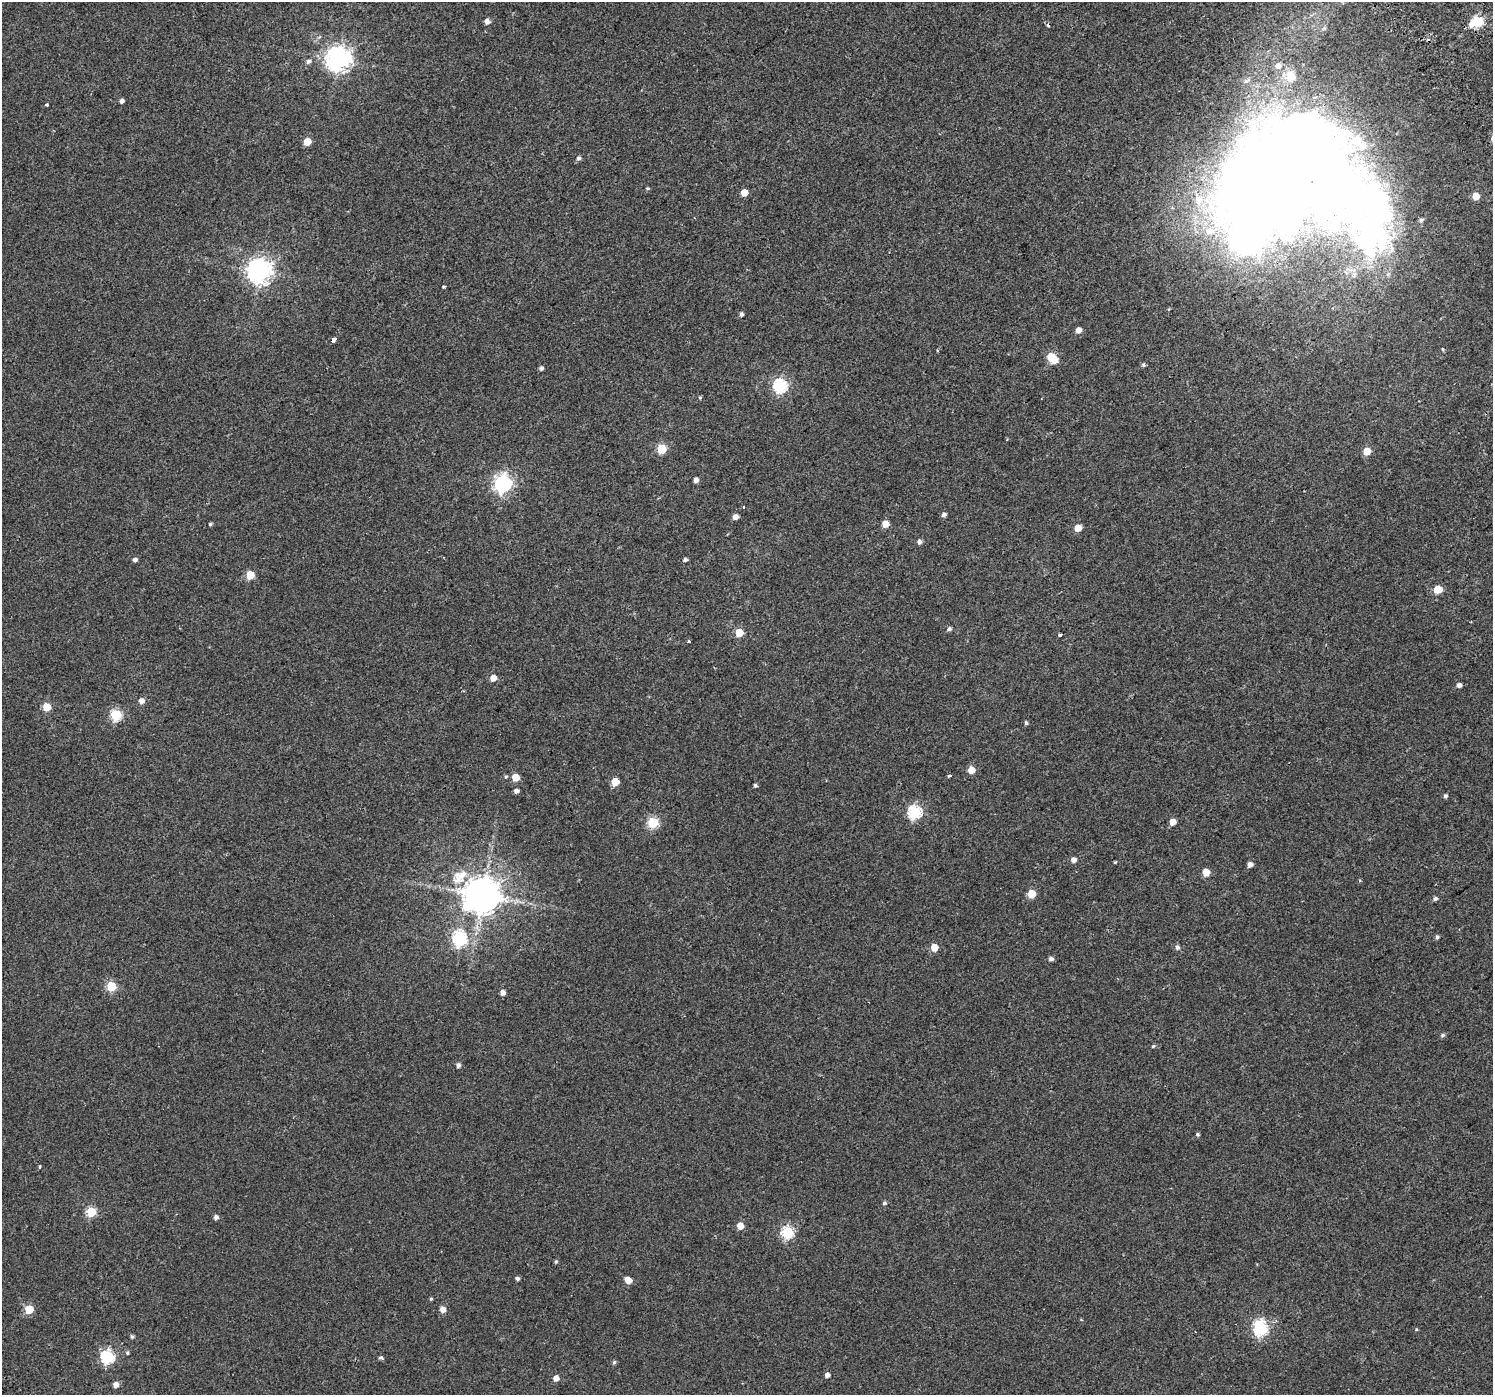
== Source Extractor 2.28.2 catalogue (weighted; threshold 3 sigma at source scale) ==
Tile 10 of 4 x 4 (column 2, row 3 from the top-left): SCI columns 1545-3035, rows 1626-3018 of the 6064 x 5973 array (HDU 1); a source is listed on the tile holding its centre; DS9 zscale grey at full resolution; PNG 1495 x 1397 px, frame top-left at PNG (2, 2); no overlay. Shown black and unused: <1% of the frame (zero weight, under 2 of 3 exposures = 3% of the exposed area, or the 3 px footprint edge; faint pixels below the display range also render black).
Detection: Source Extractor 2.28.2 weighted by HDU 2 'WHT'; one run over the whole footprint, this tile lists its part. Background 0.00307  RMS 0.0036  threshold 0.016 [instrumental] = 3 sigma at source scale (4.5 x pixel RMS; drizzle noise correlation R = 1.50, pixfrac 1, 0.0396/0.0396 arcsec/px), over >= 5 px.
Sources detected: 120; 11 inside a brighter object's white glare — not listed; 3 inside a brighter listed object's ellipse — not listed separately; the other 106 listed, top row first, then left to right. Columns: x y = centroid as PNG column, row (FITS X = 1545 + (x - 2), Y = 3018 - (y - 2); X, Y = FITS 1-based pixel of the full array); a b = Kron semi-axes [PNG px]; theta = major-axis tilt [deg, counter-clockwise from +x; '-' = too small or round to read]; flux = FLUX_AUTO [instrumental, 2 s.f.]
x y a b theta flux
487 21 5 5 - 2
1477 21 7 6 - 28
1048 25 4 3 - 1
338 59 8 8 - 320
308 61 6 5 - 1.1
1290 76 19 17 85 7.3
122 101 4 4 - 1.2
46 104 3 3 - 1.2
307 142 5 5 - 6.9
578 158 6 5 - 0.95
647 188 5 4 - 0.44
1263 189 45 29 7 820
744 192 5 5 - 5.4
1476 196 5 5 - 5.8
1198 202 13 9 38 3.6
1421 220 6 4 31 0.77
1210 231 13 10 0 5.1
259 271 8 8 - 290
443 287 3 3 - 0.92
741 314 5 4 - 0.91
1078 330 5 4 - 2.8
334 339 4 3 - 14
1443 349 5 3 - 0.36
1051 357 5 5 - 13
1144 365 6 3 82 0.48
541 368 5 4 - 0.89
780 386 6 6 - 62
700 398 5 3 - 0.4
661 449 5 5 - 16
1367 451 5 5 - 6.6
696 480 5 4 - 1.6
503 484 7 7 - 110
743 507 3 3 - 0.66
944 515 5 5 - 1
735 517 5 5 - 2.3
210 524 5 4 - 0.49
885 524 5 5 - 5.4
1078 528 5 5 - 4.7
919 542 5 5 - 1.2
135 560 5 4 - 1.1
685 560 5 4 - 0.81
250 575 5 5 - 9.4
1438 589 5 5 - 9.8
949 629 5 5 - 0.94
739 633 5 5 - 9.7
1060 635 5 3 - 1.1
689 641 3 3 - 1.8
493 678 5 5 - 3.7
1459 685 5 4 - 1.5
141 701 5 5 - 2
47 707 5 5 - 9.5
116 715 6 5 - 28
1026 723 5 4 - 0.63
971 770 5 5 - 5.6
949 775 4 3 - 1.3
506 776 5 4 - 0.44
516 777 5 5 - 6.9
615 782 5 5 - 7.4
755 786 4 4 - 0.67
516 791 4 4 - 1.3
1445 796 5 4 - 0.79
914 812 6 6 - 50
1172 822 5 5 - 3.6
653 823 5 5 - 26
1073 860 5 5 - 1.9
1115 862 3 3 - 0.33
1250 865 5 5 - 1.7
1206 872 5 5 - 6
463 874 25 15 16 7.4
1031 894 5 5 - 9.8
482 895 11 10 - 960
1435 899 6 5 - 0.86
459 937 7 6 - 37
1437 937 5 4 - 0.66
934 947 5 5 - 5.7
1177 947 6 5 - 1.1
1051 959 5 4 - 1.2
111 986 5 5 - 19
502 993 5 4 - 1.9
1442 1035 6 5 - 0.7
1153 1046 4 4 - 0.45
458 1065 5 5 - 1.2
1197 1135 5 5 - 0.56
39 1166 3 3 - 0.5
884 1203 5 4 - 0.61
91 1212 5 5 - 21
216 1217 5 4 - 1.3
740 1226 5 5 - 4.4
787 1232 6 6 - 40
556 1261 6 4 73 0.51
517 1278 4 4 - 0.95
628 1280 7 5 -32 3.6
431 1299 5 4 - 0.42
29 1309 5 5 - 14
443 1309 7 5 -59 2.4
1081 1319 4 3 - 0.29
1261 1329 7 6 - 43
1416 1329 4 3 - 0.32
132 1336 5 5 - 0.6
127 1353 5 4 - 0.52
108 1357 6 6 - 48
381 1358 5 5 - 0.63
614 1362 6 5 - 0.58
827 1375 5 5 - 1.4
556 1378 5 5 - 2.4
116 1385 5 5 - 2.6